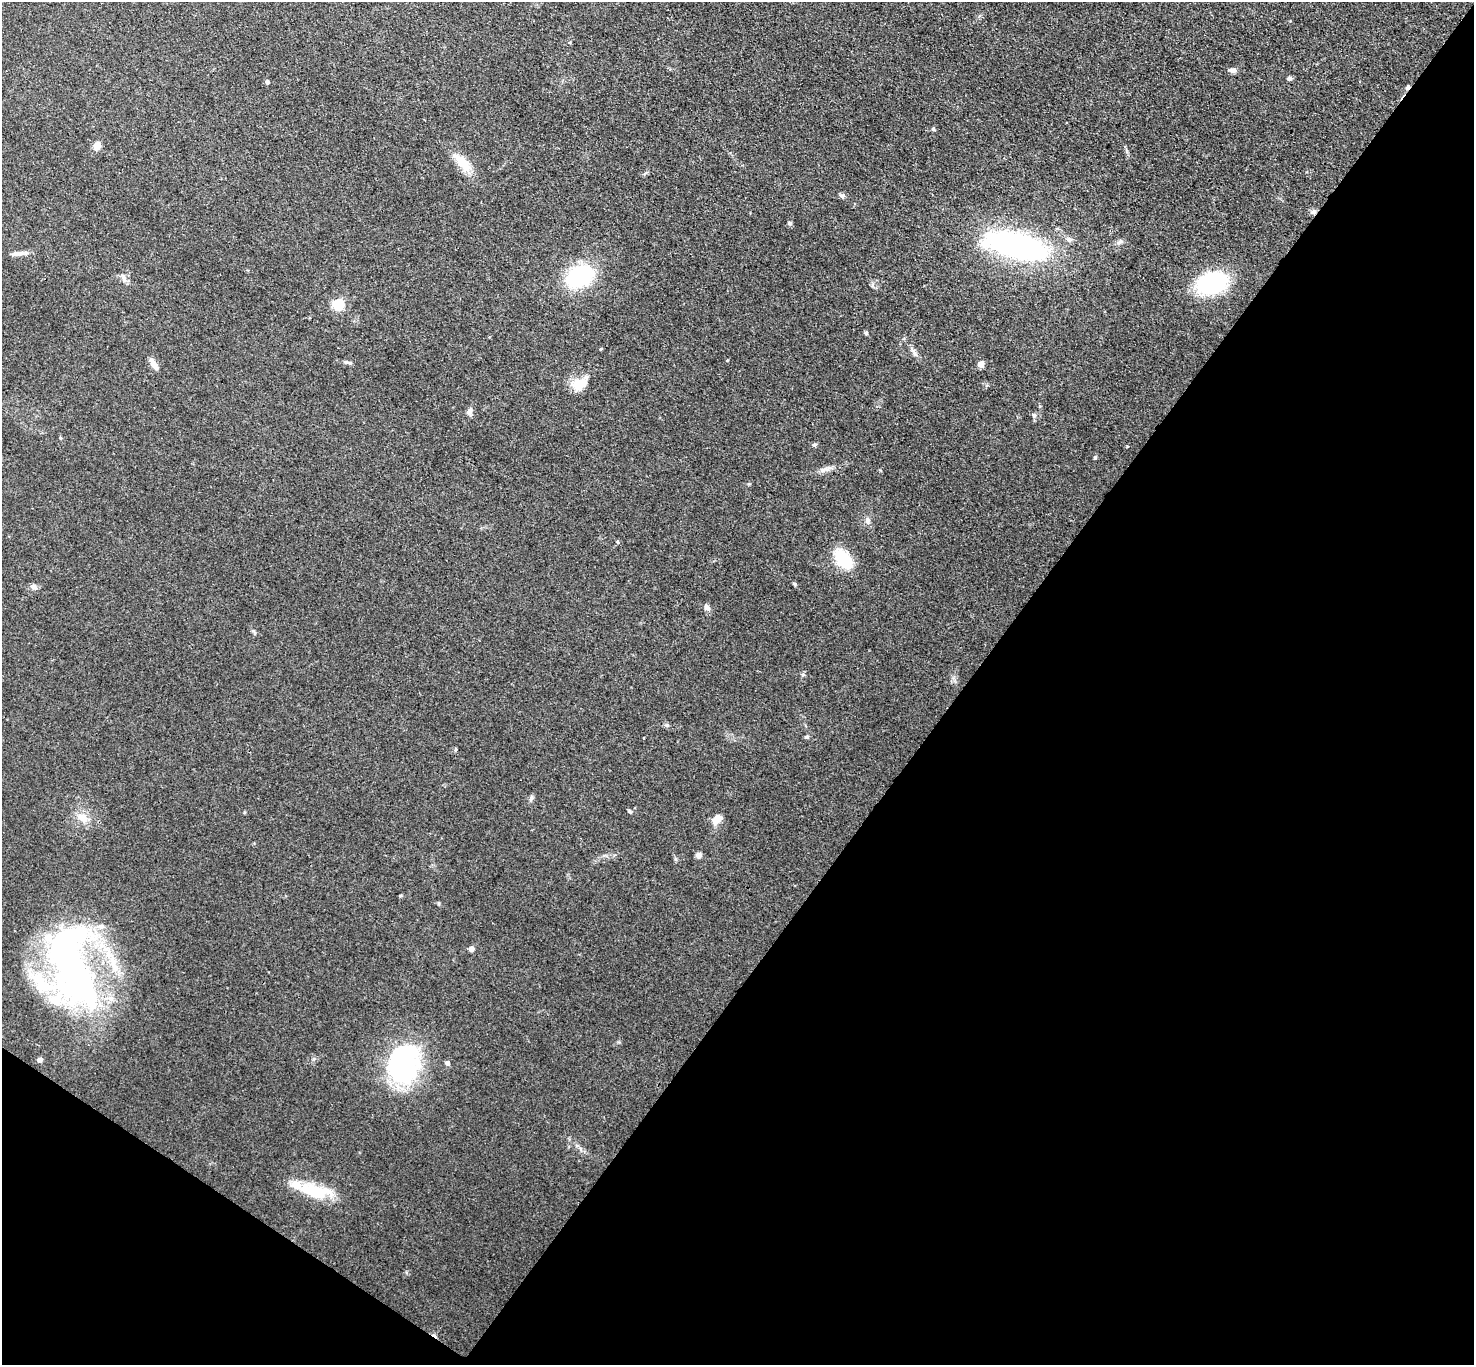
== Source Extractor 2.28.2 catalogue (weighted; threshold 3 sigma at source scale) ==
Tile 15 of 4 x 4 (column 3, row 4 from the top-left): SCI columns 2947-4418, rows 153-1515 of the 5891 x 5898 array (HDU 1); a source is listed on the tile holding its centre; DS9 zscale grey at full resolution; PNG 1476 x 1367 px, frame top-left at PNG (2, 2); no overlay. Shown black and unused: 38% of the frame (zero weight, under 3 of 4 exposures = <1% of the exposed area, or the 3 px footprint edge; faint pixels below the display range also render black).
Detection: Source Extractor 2.28.2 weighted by HDU 2 'WHT'; one run over the whole footprint, this tile lists its part. Background 0.103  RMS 0.0069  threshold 0.0311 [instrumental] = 3 sigma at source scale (4.5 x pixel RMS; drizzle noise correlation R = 1.50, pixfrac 1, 0.05/0.05 arcsec/px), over >= 5 px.
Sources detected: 54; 2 cosmic-ray / hot-pixel residue — not listed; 4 inside a brighter listed object's ellipse — not listed separately; the other 48 listed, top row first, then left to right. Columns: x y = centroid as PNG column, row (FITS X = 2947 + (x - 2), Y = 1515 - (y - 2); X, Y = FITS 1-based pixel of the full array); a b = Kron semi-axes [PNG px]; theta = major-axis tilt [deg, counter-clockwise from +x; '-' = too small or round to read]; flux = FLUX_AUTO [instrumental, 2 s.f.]
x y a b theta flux
1233 70 8 6 -13 2.6
1289 78 6 5 - 1.6
267 82 5 4 - 1.9
933 129 4 4 - 1.4
97 146 5 5 - 19
462 163 30 11 -48 15
842 196 7 6 - 1.6
1313 212 8 7 - 2.1
790 223 6 5 - 1.1
1120 241 9 6 36 2
1018 246 61 23 -14 170
16 253 10 7 4 2.8
580 276 22 15 25 76
124 278 13 5 -77 2.8
1212 283 27 18 9 77
338 304 5 5 - 58
866 333 6 4 -46 0.93
601 349 5 3 - 0.62
914 353 16 5 -65 2.7
348 362 12 4 -8 1.7
154 364 16 6 -58 4.4
980 364 5 4 - 11
579 384 22 13 29 12
469 411 11 6 75 2.9
1034 415 6 5 - 1.3
60 438 4 3 - 0.69
814 445 6 5 - 1.3
1095 457 5 4 - 1
825 469 18 6 16 4
867 521 8 7 - 2.4
618 542 5 3 - 0.77
843 559 23 12 -46 35
795 584 6 4 -87 0.91
33 586 8 6 -31 2.8
707 607 9 7 -44 2.5
644 737 3 2 - 0.65
807 737 6 5 - 1.1
531 798 7 4 46 1.5
630 812 6 4 -44 0.92
83 817 16 11 -30 7.9
717 819 14 8 50 7
698 855 6 6 - 3.1
471 949 5 4 - 4
71 965 109 47 -77 300
40 1060 5 4 - 3.3
447 1063 5 5 - 2.7
402 1065 37 25 89 150
315 1191 43 16 -12 28
Overlapping masked pixels (flux is a lower limit): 1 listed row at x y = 1313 212
Unlisted compact peaks at least as high as the median listed source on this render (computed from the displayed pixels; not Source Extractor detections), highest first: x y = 667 725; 803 674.